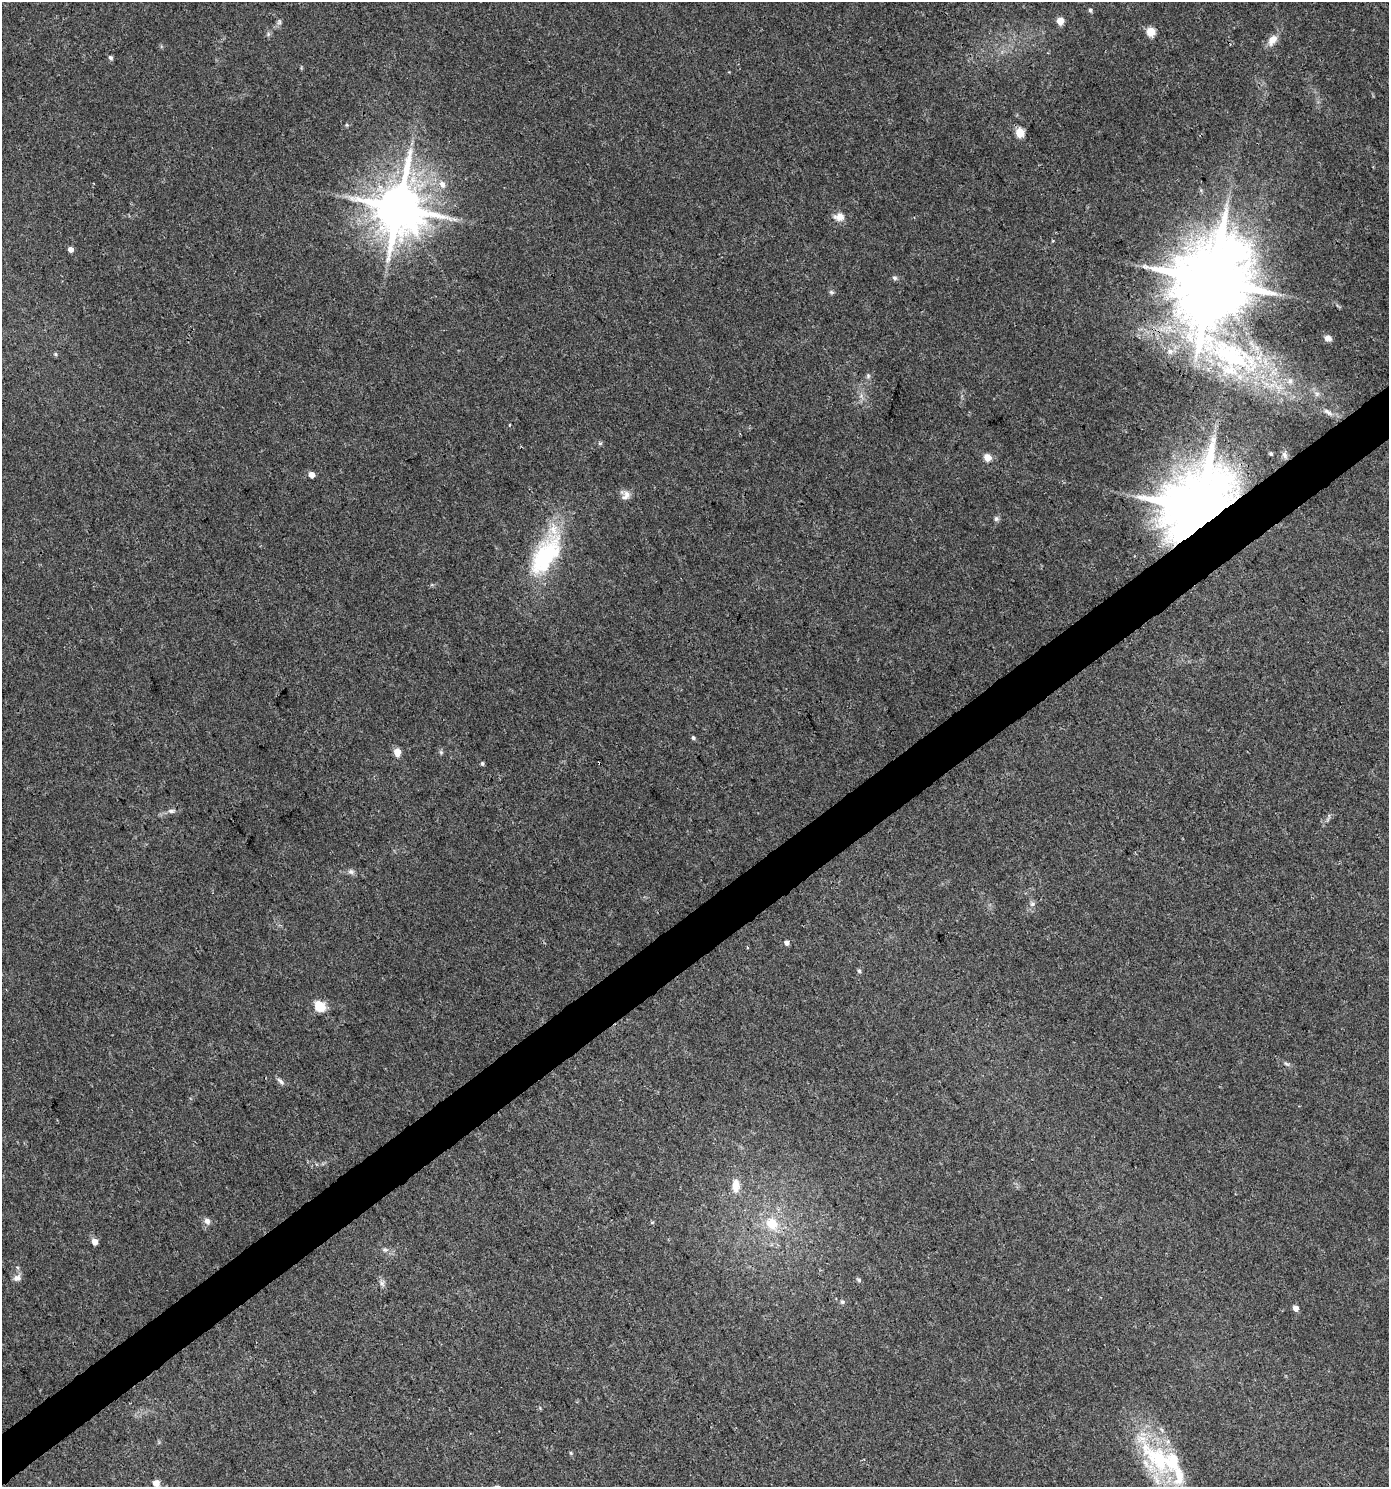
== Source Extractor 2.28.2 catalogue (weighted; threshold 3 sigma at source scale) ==
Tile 7 of 4 x 4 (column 3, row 2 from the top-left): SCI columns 2966-4352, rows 2969-4453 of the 5869 x 5943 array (HDU 1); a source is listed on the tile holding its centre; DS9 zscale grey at full resolution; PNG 1391 x 1489 px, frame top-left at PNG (2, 2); no overlay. Shown black and unused: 4% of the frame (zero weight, under 3 of 4 exposures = <1% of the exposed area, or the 3 px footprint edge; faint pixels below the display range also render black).
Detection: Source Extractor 2.28.2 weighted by HDU 2 'WHT'; one run over the whole footprint, this tile lists its part. Background 0.0333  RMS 0.0033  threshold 0.015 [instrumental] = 3 sigma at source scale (4.5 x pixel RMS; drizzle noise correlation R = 1.50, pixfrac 1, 0.0396/0.0396 arcsec/px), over >= 5 px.
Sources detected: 65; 1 inside a brighter object's white glare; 2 cosmic-ray / hot-pixel residue — not listed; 5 inside a brighter listed object's ellipse — not listed separately; the other 57 listed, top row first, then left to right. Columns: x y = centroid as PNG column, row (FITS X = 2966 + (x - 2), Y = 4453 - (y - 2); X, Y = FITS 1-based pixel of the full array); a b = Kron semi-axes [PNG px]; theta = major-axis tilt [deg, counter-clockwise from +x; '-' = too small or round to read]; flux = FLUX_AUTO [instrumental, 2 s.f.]
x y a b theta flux
1090 10 5 5 - 0.6
1060 21 5 5 - 5.9
279 22 7 5 61 0.8
1151 31 5 5 - 12
1272 40 16 9 53 3.2
110 58 6 5 - 0.69
347 125 5 4 - 0.38
1020 133 5 5 - 12
442 184 9 7 -59 2.2
398 207 15 13 -88 1800
839 217 14 11 1 2.8
454 219 7 4 -19 0.82
70 249 5 4 - 2.1
895 278 7 5 -16 0.74
1212 280 24 19 76 4000
831 292 7 5 -21 0.61
1328 338 9 6 -15 1.6
55 354 5 4 - 0.44
1232 355 80 36 -25 74
868 376 7 5 70 0.71
1317 394 8 7 - 1.3
1328 412 16 6 -33 2
509 425 4 2 - 0.24
600 443 6 4 18 0.46
1271 454 5 5 - 0.51
1285 455 10 7 -78 1.4
987 457 5 5 - 6.4
311 474 5 4 - 3.3
626 495 14 9 60 2.1
1199 508 18 16 60 3800
996 519 7 6 - 0.79
545 561 72 31 68 34
693 738 5 5 - 0.6
397 752 5 5 - 6
441 752 6 5 - 0.58
482 763 5 4 - 0.53
171 811 11 6 0 1.2
351 872 8 7 - 1
1032 904 7 6 - 0.9
786 943 5 5 - 1.2
859 971 5 5 - 0.57
320 1006 11 10 - 6.4
1286 1064 9 3 -14 0.67
280 1081 12 5 -44 1
736 1185 16 9 89 4.2
207 1221 8 7 - 1.5
772 1223 10 9 - 7.3
94 1242 5 5 - 3.1
385 1250 7 5 -8 0.78
17 1278 11 8 23 1.5
859 1280 6 5 - 0.62
382 1283 7 6 - 0.99
842 1302 6 5 - 0.73
1296 1308 5 5 - 2.3
571 1453 5 4 - 0.39
1158 1459 71 34 -45 40
156 1483 5 5 - 4.3
Overlapping masked pixels (flux is a lower limit): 2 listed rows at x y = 1212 280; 1199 508